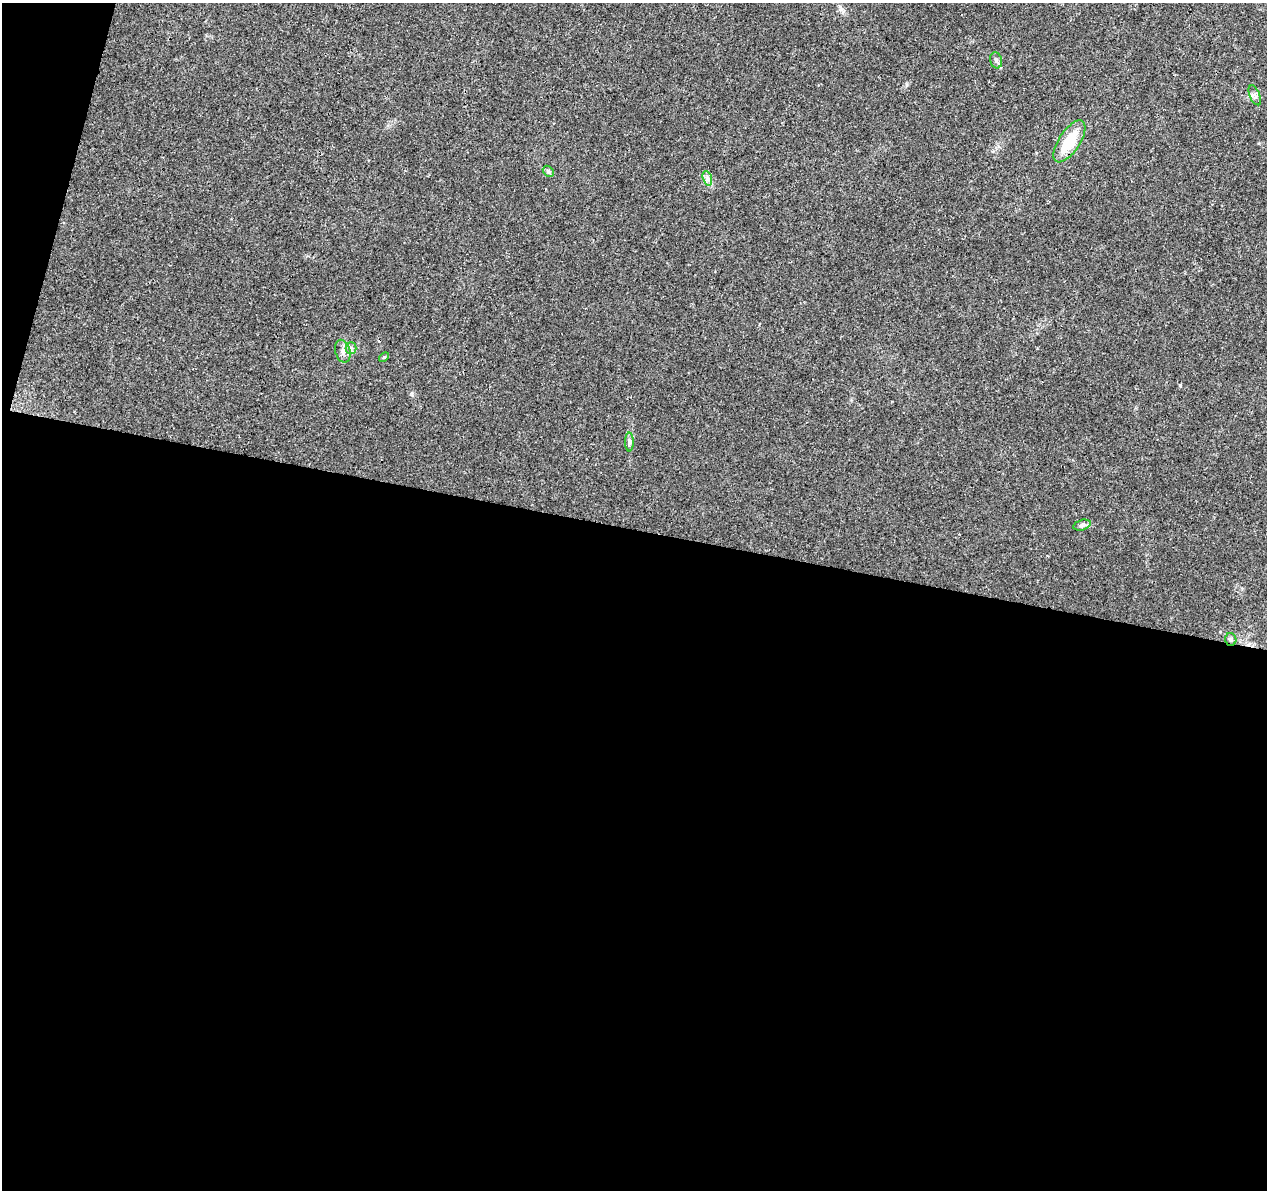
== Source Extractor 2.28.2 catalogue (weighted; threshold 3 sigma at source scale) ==
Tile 13 of 4 x 4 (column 1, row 4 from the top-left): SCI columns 2-1266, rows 227-1414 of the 5076 x 5262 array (HDU 1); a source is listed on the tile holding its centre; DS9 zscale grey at full resolution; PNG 1269 x 1192 px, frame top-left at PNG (2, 3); each listed source drawn as its Kron ellipse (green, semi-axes under 4 px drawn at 4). Shown black and unused: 57% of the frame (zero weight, under 3 of 4 exposures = <1% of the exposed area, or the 3 px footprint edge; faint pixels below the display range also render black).
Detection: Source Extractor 2.28.2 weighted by HDU 2 'WHT'; one run over the whole footprint, this tile lists its part. Background 0.0195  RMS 0.0029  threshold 0.0131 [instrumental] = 3 sigma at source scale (4.5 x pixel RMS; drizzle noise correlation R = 1.50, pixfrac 1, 0.0396/0.0396 arcsec/px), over >= 5 px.
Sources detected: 11; all 11 listed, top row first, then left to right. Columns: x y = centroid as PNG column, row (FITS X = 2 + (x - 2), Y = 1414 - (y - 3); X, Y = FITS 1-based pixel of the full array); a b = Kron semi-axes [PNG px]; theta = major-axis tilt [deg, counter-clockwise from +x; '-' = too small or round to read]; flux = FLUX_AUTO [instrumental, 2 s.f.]
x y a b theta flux
996 60 8 6 -73 0.76
1255 95 10 5 -67 0.87
1069 141 24 10 57 9.8
548 171 6 4 -46 0.51
707 178 7 4 -71 0.78
351 348 5 5 - 0.61
343 351 11 7 -75 1.4
384 357 6 3 44 0.33
629 442 9 4 -89 0.7
1082 525 9 5 15 0.8
1231 639 6 5 - 0.59
Overlapping masked pixels (flux is a lower limit): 1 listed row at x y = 1231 639
Unlisted compact peaks at least as high as the median listed source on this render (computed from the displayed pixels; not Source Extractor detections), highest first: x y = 1180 385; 412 394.